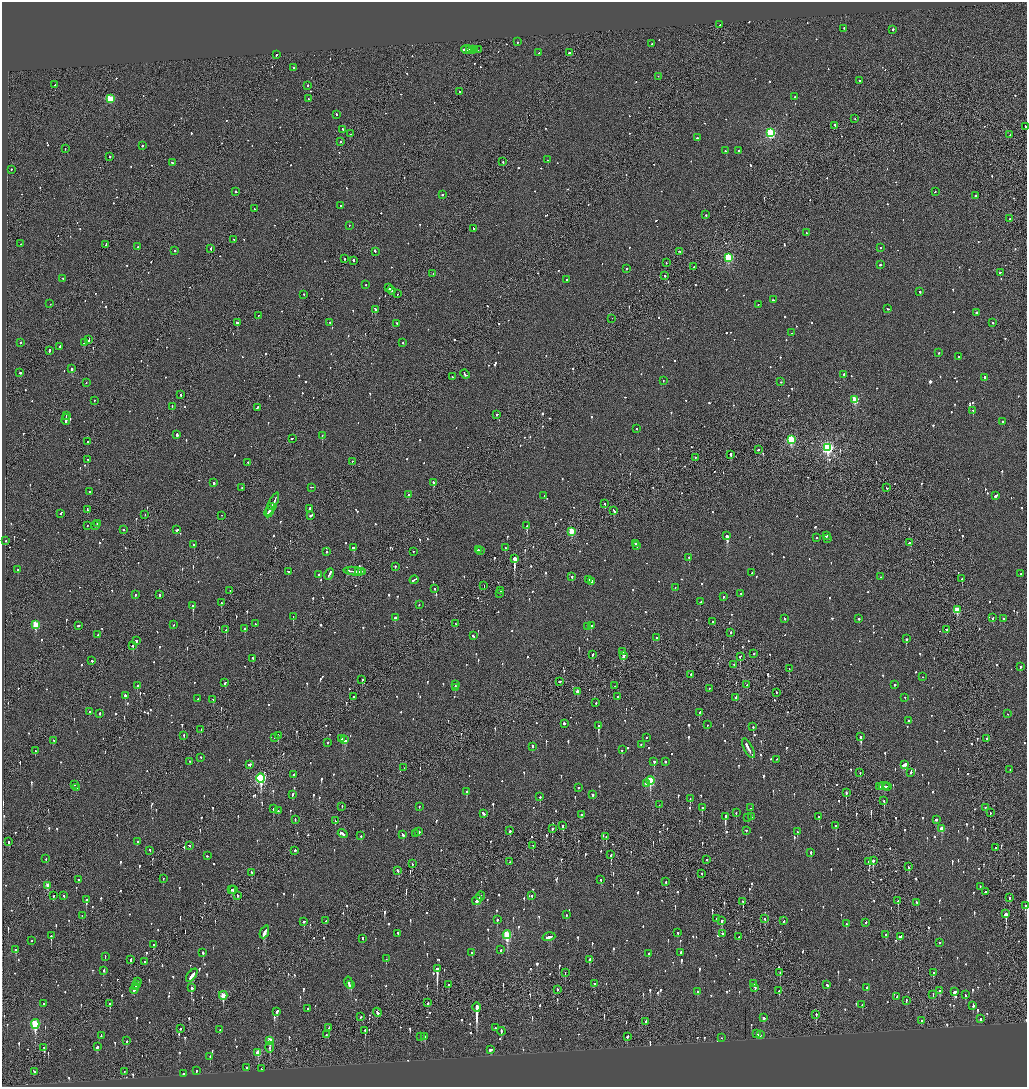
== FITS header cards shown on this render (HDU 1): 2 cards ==
NAXIS1  =                 2050
NAXIS2  =                 2169

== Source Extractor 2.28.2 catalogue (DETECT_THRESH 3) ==
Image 2050 x 2169 px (HDU 1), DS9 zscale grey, zoomed out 1/2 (1 PNG px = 2 x 2 image px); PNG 1029 x 1089 px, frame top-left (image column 2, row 2169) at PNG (2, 2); each listed source drawn as its Kron ellipse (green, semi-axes under 4 px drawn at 4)
Background -0.0837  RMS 0.068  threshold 0.205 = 3 sigma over >= 5 px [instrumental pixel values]
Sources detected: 1438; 56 cannot appear on this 1/2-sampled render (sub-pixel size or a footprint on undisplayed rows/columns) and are neither listed nor drawn; of the other 1382, the 500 brightest by FLUX_AUTO listed and drawn (882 fainter detections omitted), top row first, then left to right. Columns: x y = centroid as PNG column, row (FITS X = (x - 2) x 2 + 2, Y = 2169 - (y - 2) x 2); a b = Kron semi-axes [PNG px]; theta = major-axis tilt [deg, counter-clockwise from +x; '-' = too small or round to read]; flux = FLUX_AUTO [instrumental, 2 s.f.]
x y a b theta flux
720 25 2 2 - 89
844 28 2 2 - 63
893 29 2 2 - 170
518 42 2 2 - 61
652 44 2 2 - 62
467 49 6 2 -4 610
469 49 2 2 - 200
475 49 3 1 - 150
472 50 3 1 - 130
478 50 2 1 - 130
539 53 2 2 - 96
570 53 3 2 - 160
277 54 3 2 - 110
293 67 2 2 - 100
658 76 2 1 - 67
859 81 2 2 - 73
55 85 2 1 - 83
307 85 2 2 - 300
459 91 2 1 - 120
795 97 2 2 - 66
110 99 3 3 - 630
308 99 2 1 - 69
336 114 2 2 - 88
855 119 2 1 - 100
835 125 3 2 - 240
1025 126 2 1 - 73
343 129 2 1 - 240
770 133 3 3 - 1700
351 134 2 2 - 68
1010 135 2 1 - 74
697 138 2 2 - 130
340 142 2 2 - 73
142 146 2 2 - 220
65 149 2 1 - 210
739 150 3 2 - 91
726 151 2 2 - 130
110 156 2 2 - 110
548 160 2 2 - 64
503 162 2 1 - 230
173 163 3 2 - 160
11 169 2 2 - 240
235 191 2 2 - 350
935 191 2 1 - 68
442 194 2 2 - 210
975 196 2 2 - 280
341 206 2 2 - 70
254 209 2 2 - 60
706 215 2 2 - 84
1010 219 2 2 - 94
349 225 2 1 - 59
473 228 2 2 - 69
806 233 2 2 - 74
234 239 2 2 - 82
21 244 2 2 - 140
106 244 3 1 - 190
138 247 2 2 - 63
211 248 2 1 - 380
880 248 2 2 - 72
175 250 2 2 - 60
375 251 3 2 - 200
679 251 3 2 - 64
728 258 3 3 - 1200
345 259 2 1 - 170
353 260 2 1 - 150
666 263 2 1 - 72
880 265 2 2 - 110
694 267 2 2 - 91
626 269 2 2 - 100
1000 272 2 2 - 89
433 274 2 1 - 74
665 276 2 2 - 62
63 278 2 2 - 83
566 279 2 2 - 100
366 284 2 2 - 63
388 287 3 2 - 130
391 290 4 2 - 170
920 292 2 2 - 81
304 294 2 2 - 120
397 294 2 2 - 73
773 300 2 2 - 180
50 304 2 1 - 92
758 304 2 2 - 71
375 309 3 2 - 240
888 309 2 2 - 78
976 312 2 2 - 110
258 315 2 2 - 87
612 318 2 1 - 170
330 322 2 2 - 59
237 323 2 2 - 360
397 323 2 2 - 63
993 323 2 2 - 270
792 333 2 2 - 140
89 340 3 2 - 120
20 343 2 2 - 66
84 343 3 2 - 99
403 343 2 2 - 89
60 346 3 2 - 110
49 350 3 2 - 140
938 353 2 2 - 92
958 357 2 2 - 76
72 369 2 1 - 2000
20 373 2 2 - 220
465 374 5 2 - 160
844 374 2 2 - 160
452 377 2 2 - 99
984 377 2 2 - 93
663 380 2 2 - 87
781 382 2 1 - 63
86 383 2 2 - 63
180 394 2 2 - 99
855 399 3 3 - 560
94 400 2 2 - 69
172 406 2 1 - 88
257 407 3 2 - 520
973 410 2 1 - 96
497 414 2 2 - 94
66 416 3 1 - 100
66 420 5 2 - 230
1002 421 2 2 - 63
637 428 2 2 - 81
177 435 2 2 - 310
322 435 2 2 - 280
292 438 3 2 - 74
791 439 3 3 - 1200
88 442 2 2 - 64
827 447 4 3 - 2900
758 450 2 2 - 65
731 454 3 2 - 230
695 457 2 2 - 76
88 459 2 2 - 370
352 461 2 2 - 91
248 462 2 2 - 120
214 483 2 2 - 380
434 483 4 2 - 120
242 487 2 2 - 180
312 487 2 2 - 110
886 488 3 2 - 97
90 491 2 2 - 71
408 495 2 2 - 65
996 495 3 2 - 160
544 496 2 2 - 110
272 504 12 2 64 570
605 504 2 1 - 59
271 506 2 2 - 120
310 508 2 2 - 470
87 509 4 1 - 230
614 511 3 2 - 110
269 512 6 2 64 420
61 513 3 2 - 82
145 514 2 2 - 67
222 515 2 1 - 67
311 515 3 2 - 160
97 524 2 2 - 210
96 525 2 2 - 190
87 526 2 1 - 89
527 526 2 2 - 300
123 529 2 2 - 98
177 530 2 2 - 220
571 531 3 3 - 550
826 535 2 2 - 130
727 536 3 2 - 1200
817 537 2 2 - 70
828 538 2 2 - 130
6 541 2 2 - 130
910 543 3 2 - 110
194 544 2 2 - 84
636 544 2 2 - 100
637 546 3 2 - 140
354 547 3 2 - 220
505 548 2 2 - 83
478 550 3 2 - 77
481 550 2 2 - 63
413 551 2 2 - 66
327 552 2 2 - 430
689 557 2 2 - 220
514 559 3 2 - 5300
395 566 2 2 - 92
18 570 2 2 - 80
288 571 2 2 - 68
352 571 3 2 - 140
355 571 11 2 -5 380
358 571 3 2 - 100
361 572 2 1 - 92
752 573 2 2 - 64
319 574 2 2 - 80
329 574 6 2 61 200
1021 574 2 2 - 61
572 576 2 2 - 120
880 577 2 1 - 64
962 579 2 2 - 150
414 580 4 2 - 140
589 580 3 2 - 130
591 581 2 2 - 290
484 585 2 1 - 220
675 587 2 2 - 62
435 589 2 2 - 140
230 590 2 1 - 110
500 591 3 2 - 140
499 593 2 2 - 88
741 593 2 2 - 79
135 595 2 2 - 85
160 595 2 2 - 220
723 597 2 2 - 130
700 602 2 2 - 68
221 603 3 2 - 140
419 604 2 2 - 63
193 606 2 2 - 920
957 610 3 3 - 460
293 617 2 2 - 69
395 617 2 2 - 230
784 618 2 2 - 100
993 618 2 2 - 73
1004 618 3 2 - 70
859 619 2 2 - 270
712 622 2 2 - 87
36 624 3 3 - 570
255 624 2 2 - 72
456 624 3 2 - 74
174 625 2 2 - 72
78 626 3 2 - 83
591 626 2 2 - 220
588 627 2 2 - 89
245 629 2 2 - 100
946 629 2 2 - 130
226 630 2 2 - 190
730 632 2 2 - 64
98 635 2 2 - 83
473 636 3 2 - 61
657 638 2 2 - 65
906 639 2 2 - 390
137 640 2 2 - 170
133 645 2 2 - 260
622 652 2 2 - 150
592 654 3 2 - 90
753 654 2 2 - 140
623 655 2 2 - 140
740 656 3 2 - 140
253 658 2 2 - 110
92 661 3 2 - 150
734 665 2 1 - 110
1021 667 2 2 - 79
789 669 2 1 - 110
691 674 2 1 - 66
922 677 2 1 - 67
362 680 2 2 - 130
560 681 2 2 - 110
225 683 2 2 - 69
455 684 3 2 - 88
895 684 2 2 - 200
747 685 2 1 - 140
137 686 2 2 - 65
615 686 2 1 - 66
455 688 4 2 - 140
709 688 2 2 - 68
577 691 3 2 - 96
776 692 2 1 - 59
125 696 2 2 - 320
354 697 2 1 - 240
618 697 2 2 - 130
905 697 2 2 - 60
736 698 3 2 - 70
198 699 3 2 - 93
213 699 2 2 - 110
596 703 2 2 - 70
89 712 2 2 - 64
100 713 2 2 - 70
699 713 2 2 - 98
1008 714 2 1 - 130
908 720 2 2 - 140
564 723 2 2 - 860
598 725 3 2 - 440
707 725 3 1 - 92
753 726 2 2 - 110
201 729 2 2 - 79
184 735 2 1 - 190
278 735 2 2 - 110
274 737 2 2 - 150
646 737 2 2 - 66
860 737 2 2 - 240
987 738 2 2 - 110
342 739 3 2 - 140
54 740 2 2 - 210
345 740 4 2 - 180
327 742 2 2 - 220
641 744 2 2 - 59
532 746 2 2 - 130
748 748 11 2 -62 400
622 750 2 2 - 150
35 751 2 2 - 170
201 757 2 2 - 59
777 759 2 2 - 64
190 761 2 2 - 87
654 761 2 2 - 270
665 762 2 2 - 78
250 764 2 2 - 560
904 764 4 3 - 290
403 768 2 1 - 160
1010 770 2 2 - 69
860 772 2 1 - 86
911 772 2 2 - 390
294 774 4 2 - 140
261 778 5 3 - 1700
650 781 4 3 - 740
646 783 4 2 - 100
74 784 2 2 - 150
880 786 4 2 - 180
884 786 5 2 - 190
887 786 2 2 - 65
578 787 2 2 - 210
76 788 2 1 - 71
466 791 3 2 - 120
846 793 3 1 - 260
293 794 4 2 - 95
593 795 2 2 - 290
540 797 2 2 - 250
690 799 2 2 - 120
884 801 3 2 - 92
659 805 2 1 - 67
342 806 2 1 - 67
419 806 2 2 - 59
702 807 2 2 - 110
985 807 2 2 - 70
750 808 2 1 - 110
273 809 3 2 - 170
278 811 2 2 - 120
483 813 3 2 - 120
736 813 2 2 - 90
990 813 2 1 - 95
581 815 3 2 - 74
725 816 4 2 - 520
748 817 2 1 - 140
752 817 2 2 - 61
819 817 3 2 - 80
295 819 2 2 - 81
936 819 3 2 - 150
335 821 2 2 - 78
563 826 3 2 - 110
836 826 3 2 - 230
552 828 3 1 - 150
942 828 3 2 - 170
746 830 2 2 - 78
510 831 3 2 - 150
419 832 2 2 - 340
797 832 3 2 - 71
343 834 5 2 - 200
403 834 3 2 - 110
415 834 2 1 - 140
361 836 2 2 - 63
606 837 2 1 - 90
8 841 3 2 - 63
137 842 2 2 - 64
189 845 2 2 - 81
533 845 2 2 - 71
995 847 2 1 - 230
150 850 2 1 - 86
295 850 2 2 - 200
811 852 2 2 - 110
611 855 3 2 - 330
207 856 2 2 - 60
46 859 2 2 - 72
707 859 2 2 - 85
873 861 3 2 - 330
510 862 2 1 - 68
869 862 2 2 - 2000
412 864 2 2 - 64
908 867 3 2 - 100
398 870 4 2 - 160
251 872 2 2 - 80
702 873 2 1 - 92
163 878 2 1 - 160
601 879 2 2 - 70
78 880 2 2 - 59
666 882 2 2 - 120
48 885 4 2 - 190
980 886 2 2 - 64
231 889 2 2 - 87
234 889 3 2 - 190
985 892 2 2 - 74
238 895 3 2 - 240
53 896 2 2 - 110
64 896 2 2 - 91
481 896 4 2 - 200
532 896 2 2 - 83
1009 897 3 2 - 76
86 900 3 2 - 270
477 900 5 2 - 340
743 901 3 2 - 340
898 901 3 1 - 150
917 902 3 2 - 59
1025 906 2 2 - 130
1006 914 3 2 - 1600
566 915 2 2 - 180
82 916 2 2 - 110
717 918 2 2 - 140
765 918 2 2 - 63
497 920 2 2 - 170
722 920 2 2 - 270
304 921 2 2 - 83
326 921 2 2 - 59
783 921 3 1 - 250
866 922 2 2 - 90
846 924 2 2 - 130
264 932 7 2 66 810
677 932 2 2 - 94
398 933 2 2 - 180
723 934 2 2 - 93
885 934 2 2 - 94
507 935 4 3 - 1100
51 936 3 2 - 130
900 936 3 2 - 220
549 937 6 2 16 480
739 937 2 2 - 280
363 938 2 2 - 320
31 941 2 2 - 67
939 942 2 2 - 73
153 945 2 2 - 260
16 950 3 2 - 61
501 950 2 2 - 110
681 952 2 2 - 350
203 953 2 2 - 300
472 953 2 2 - 69
649 953 2 2 - 120
105 956 2 2 - 68
131 959 4 2 - 110
386 959 2 2 - 89
590 960 4 2 - 100
145 961 2 1 - 83
437 969 4 2 - 4500
104 970 3 2 - 66
565 972 2 1 - 72
780 972 2 1 - 96
933 973 3 2 - 77
192 975 7 2 51 420
137 982 3 1 - 130
349 983 6 2 -78 170
754 983 2 2 - 200
136 984 2 1 - 140
449 984 3 2 - 140
594 984 2 2 - 100
351 985 2 2 - 160
827 985 3 2 - 190
135 986 2 1 - 260
755 987 4 2 - 88
191 988 3 2 - 380
867 988 2 2 - 100
134 989 5 2 - 260
557 990 3 1 - 61
940 990 3 1 - 320
697 991 2 2 - 61
779 991 3 1 - 64
954 992 3 2 - 93
933 994 3 2 - 78
223 995 4 3 - 320
965 995 3 2 - 160
897 996 2 2 - 110
906 1000 3 1 - 62
428 1003 3 2 - 67
43 1004 2 2 - 81
110 1004 3 2 - 130
862 1004 3 2 - 120
973 1005 4 2 - 100
477 1007 4 2 - 16000
308 1008 2 2 - 79
277 1011 3 2 - 320
377 1012 4 2 - 200
816 1015 3 2 - 420
360 1017 2 2 - 91
764 1018 2 2 - 88
981 1019 2 2 - 100
645 1021 2 2 - 72
921 1021 2 2 - 66
35 1024 5 3 - 1200
329 1027 3 2 - 120
180 1028 2 1 - 120
495 1028 2 2 - 65
220 1030 2 2 - 59
365 1030 3 2 - 98
501 1031 4 2 - 170
757 1034 3 2 - 120
101 1035 3 2 - 87
326 1035 2 1 - 120
760 1035 2 2 - 100
425 1036 2 2 - 170
627 1036 3 2 - 89
421 1037 2 1 - 93
721 1038 2 1 - 59
270 1040 4 3 - 380
127 1041 2 2 - 400
44 1047 3 2 - 65
97 1047 3 2 - 140
270 1047 5 2 - 92
490 1050 3 2 - 98
258 1052 3 3 - 290
210 1056 2 2 - 94
247 1068 3 2 - 73
261 1069 2 1 - 98
196 1070 2 2 - 59
34 1071 3 2 - 130
124 1071 2 1 - 88
184 1073 3 2 - 310
At the frame edge (FLAGS 8, measured only in part): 2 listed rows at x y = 1025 126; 1025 906
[882 fainter detections neither listed nor drawn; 56 sub-pixel or undisplayed-footprint detections neither listed nor drawn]